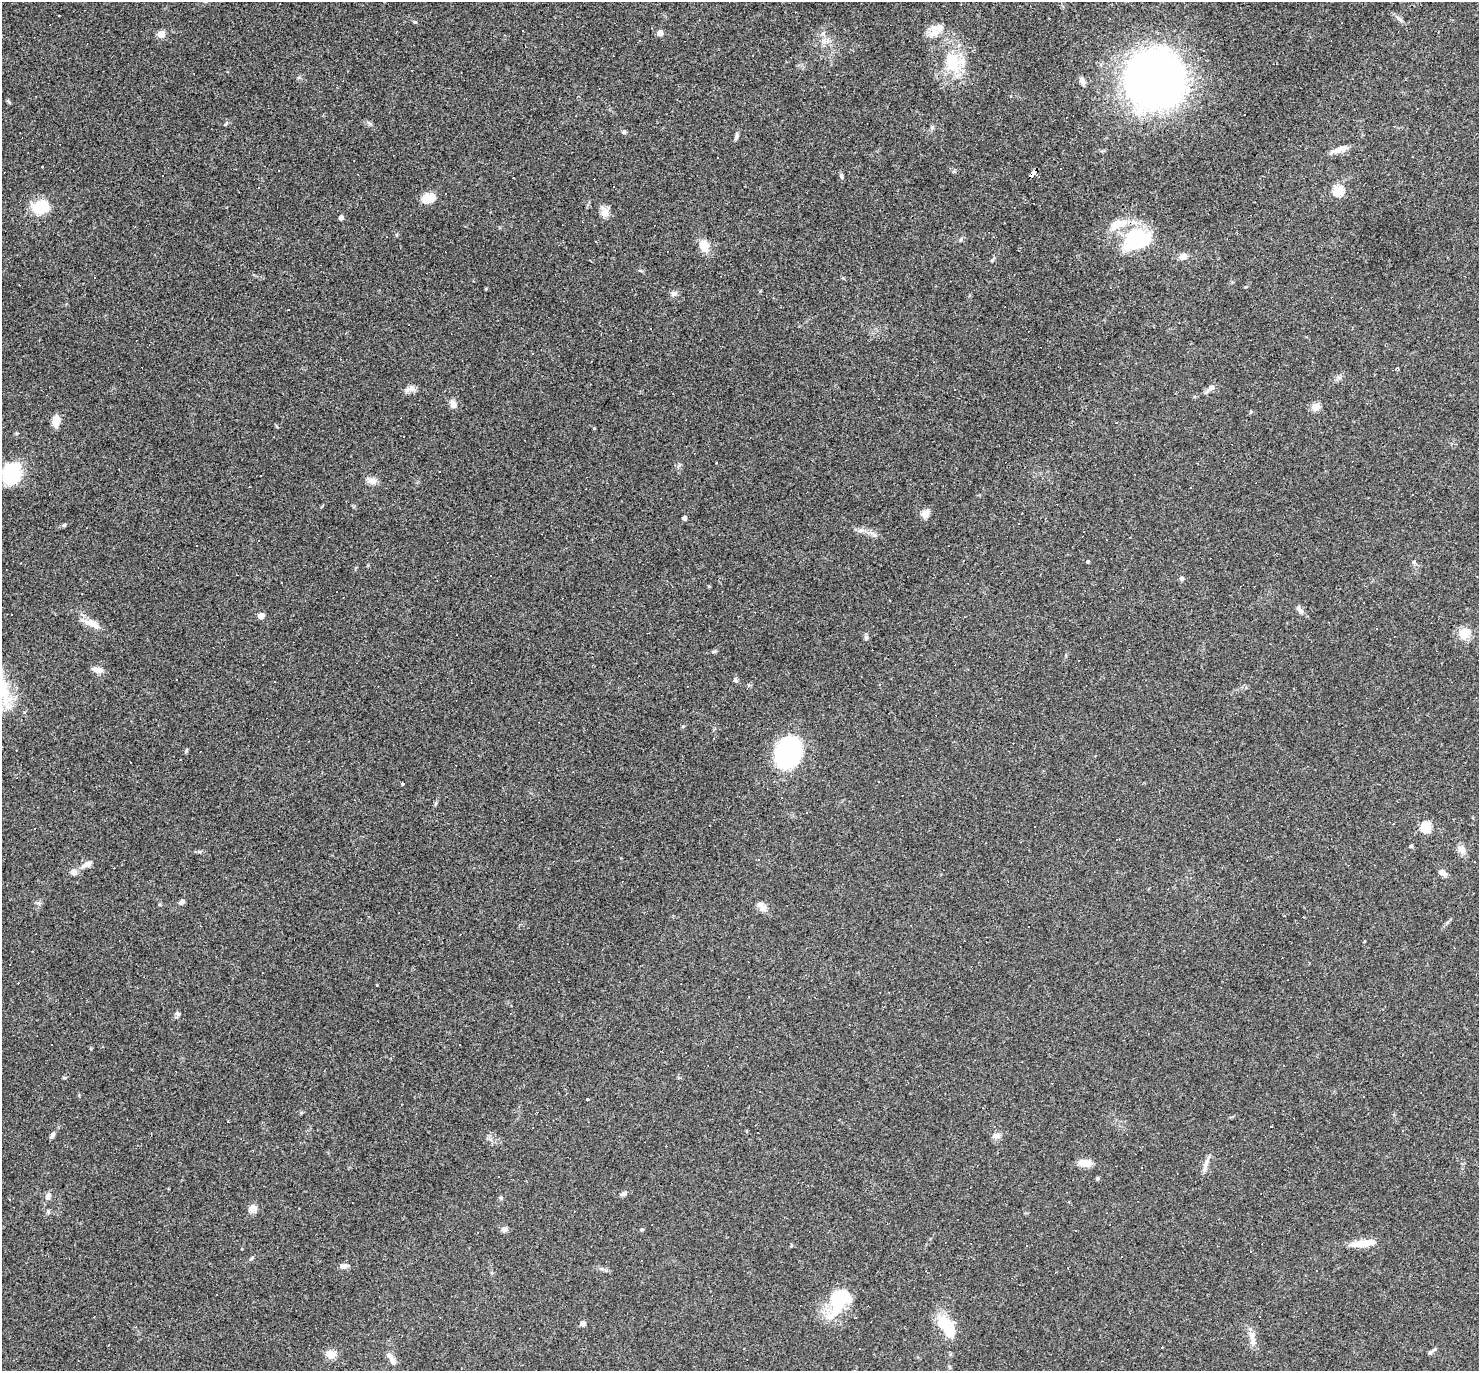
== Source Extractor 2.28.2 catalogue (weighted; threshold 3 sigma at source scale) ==
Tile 10 of 4 x 4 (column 2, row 3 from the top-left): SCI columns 1478-2954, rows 1518-2886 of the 5908 x 5913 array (HDU 1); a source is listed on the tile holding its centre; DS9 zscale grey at full resolution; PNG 1481 x 1373 px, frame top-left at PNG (2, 2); no overlay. Shown black and unused: <1% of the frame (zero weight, under 3 of 4 exposures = <1% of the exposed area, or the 3 px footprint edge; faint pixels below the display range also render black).
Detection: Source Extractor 2.28.2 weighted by HDU 2 'WHT'; one run over the whole footprint, this tile lists its part. Background 0.0489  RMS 0.0047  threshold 0.0211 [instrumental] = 3 sigma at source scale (4.5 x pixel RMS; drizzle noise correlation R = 1.50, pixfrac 1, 0.05/0.05 arcsec/px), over >= 5 px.
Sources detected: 175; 1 inside a brighter object's white glare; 68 cosmic-ray / hot-pixel residue — not listed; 2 inside a brighter listed object's ellipse — not listed separately; the other 104 listed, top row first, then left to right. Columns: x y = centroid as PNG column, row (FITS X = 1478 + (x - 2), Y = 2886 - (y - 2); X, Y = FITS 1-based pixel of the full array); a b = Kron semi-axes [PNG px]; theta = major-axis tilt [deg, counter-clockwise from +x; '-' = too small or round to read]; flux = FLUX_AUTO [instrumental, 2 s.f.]
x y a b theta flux
59 15 3 2 - 0.31
1398 18 8 4 -52 1.2
415 22 4 3 - 0.93
939 27 14 10 26 4.5
660 33 4 4 - 4.2
161 34 5 5 - 11
828 40 7 4 71 1.2
953 61 31 20 -77 19
1154 79 42 42 - 500
1082 81 10 6 -60 1.8
932 127 6 5 - 0.8
624 132 6 5 - 0.76
736 136 10 5 76 1.2
1338 150 22 6 17 4
1412 157 3 2 - 0.46
43 166 3 3 - 2
1033 173 9 4 49 190
841 176 8 5 -79 0.95
513 178 3 2 - 0.45
1338 191 5 5 - 31
429 198 17 11 15 5.6
40 207 18 13 11 15
605 212 8 7 - 5.5
341 217 4 4 - 1.8
1118 224 28 12 16 9.8
1137 238 29 21 22 35
704 246 15 10 -68 6.3
1183 256 9 8 - 2.7
992 260 6 4 17 0.54
254 275 5 3 - 0.45
674 294 9 5 -9 1.4
533 353 3 2 - 0.52
1398 368 4 3 - 0.61
412 388 11 8 -27 2.3
1210 388 14 5 44 2.2
453 404 10 8 -67 2.8
1316 407 5 5 - 15
56 421 13 8 86 4.3
1116 423 3 3 - 0.91
594 428 4 3 - 0.34
716 463 2 2 - 0.37
1197 463 3 2 - 0.52
11 474 24 19 73 23
371 480 14 8 -2 2.7
925 514 13 9 47 2.6
684 518 4 4 - 1.7
1018 524 3 2 - 0.38
64 525 5 5 - 0.65
860 530 8 5 19 1.4
1088 562 4 3 - 0.68
1413 562 6 4 90 0.68
1181 578 6 5 - 1.1
709 586 4 3 - 0.49
1299 610 12 6 -54 2
261 616 5 4 - 5.5
91 623 24 9 -22 5
1464 633 15 14 - 5.8
866 638 7 5 89 1.1
714 652 8 4 11 0.86
97 670 13 7 -9 2.8
736 680 7 5 -44 0.89
274 681 3 2 - 0.57
24 712 4 4 - 0.58
186 751 6 4 48 0.61
789 753 30 23 71 58
403 784 3 3 - 6.4
436 803 6 4 71 0.61
1426 827 5 5 - 34
1411 846 4 4 - 0.75
1461 849 10 10 - 2.7
88 864 12 7 29 2.7
74 872 9 8 - 2
1442 873 11 6 -33 2.1
182 902 7 5 32 1.3
763 908 13 8 -50 2.6
377 985 4 2 - 0.3
178 1014 6 5 - 0.88
460 1045 2 2 - 0.3
587 1099 3 3 - 0.99
228 1121 3 3 - 0.8
1271 1126 3 3 - 0.98
1403 1130 3 3 - 0.41
53 1135 10 4 57 1.2
997 1136 11 7 10 2
1207 1162 13 4 83 2
1085 1163 15 8 -8 4.7
1097 1178 5 4 - 0.74
48 1196 10 6 67 2.2
501 1198 6 5 - 0.75
253 1208 13 8 12 2.6
504 1229 6 6 - 2.4
641 1230 5 3 - 0.49
1363 1243 30 8 6 7.2
1026 1245 3 3 - 0.63
343 1266 10 6 0 1.8
842 1296 37 22 48 22
583 1323 6 5 - 2.2
947 1327 23 12 -53 17
1252 1334 12 8 -73 3
1161 1347 3 2 - 0.54
1430 1352 6 5 - 1
330 1354 10 8 -48 4.1
393 1361 11 7 -62 2.4
949 1367 6 4 -88 0.56
Overlapping masked pixels (flux is a lower limit): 2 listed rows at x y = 1033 173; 1137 238
Unlisted compact peaks at least as high as the median listed source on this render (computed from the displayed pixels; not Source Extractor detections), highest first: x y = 370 124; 48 1211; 64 1078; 874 535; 623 1194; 1245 287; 961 239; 954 171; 38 903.